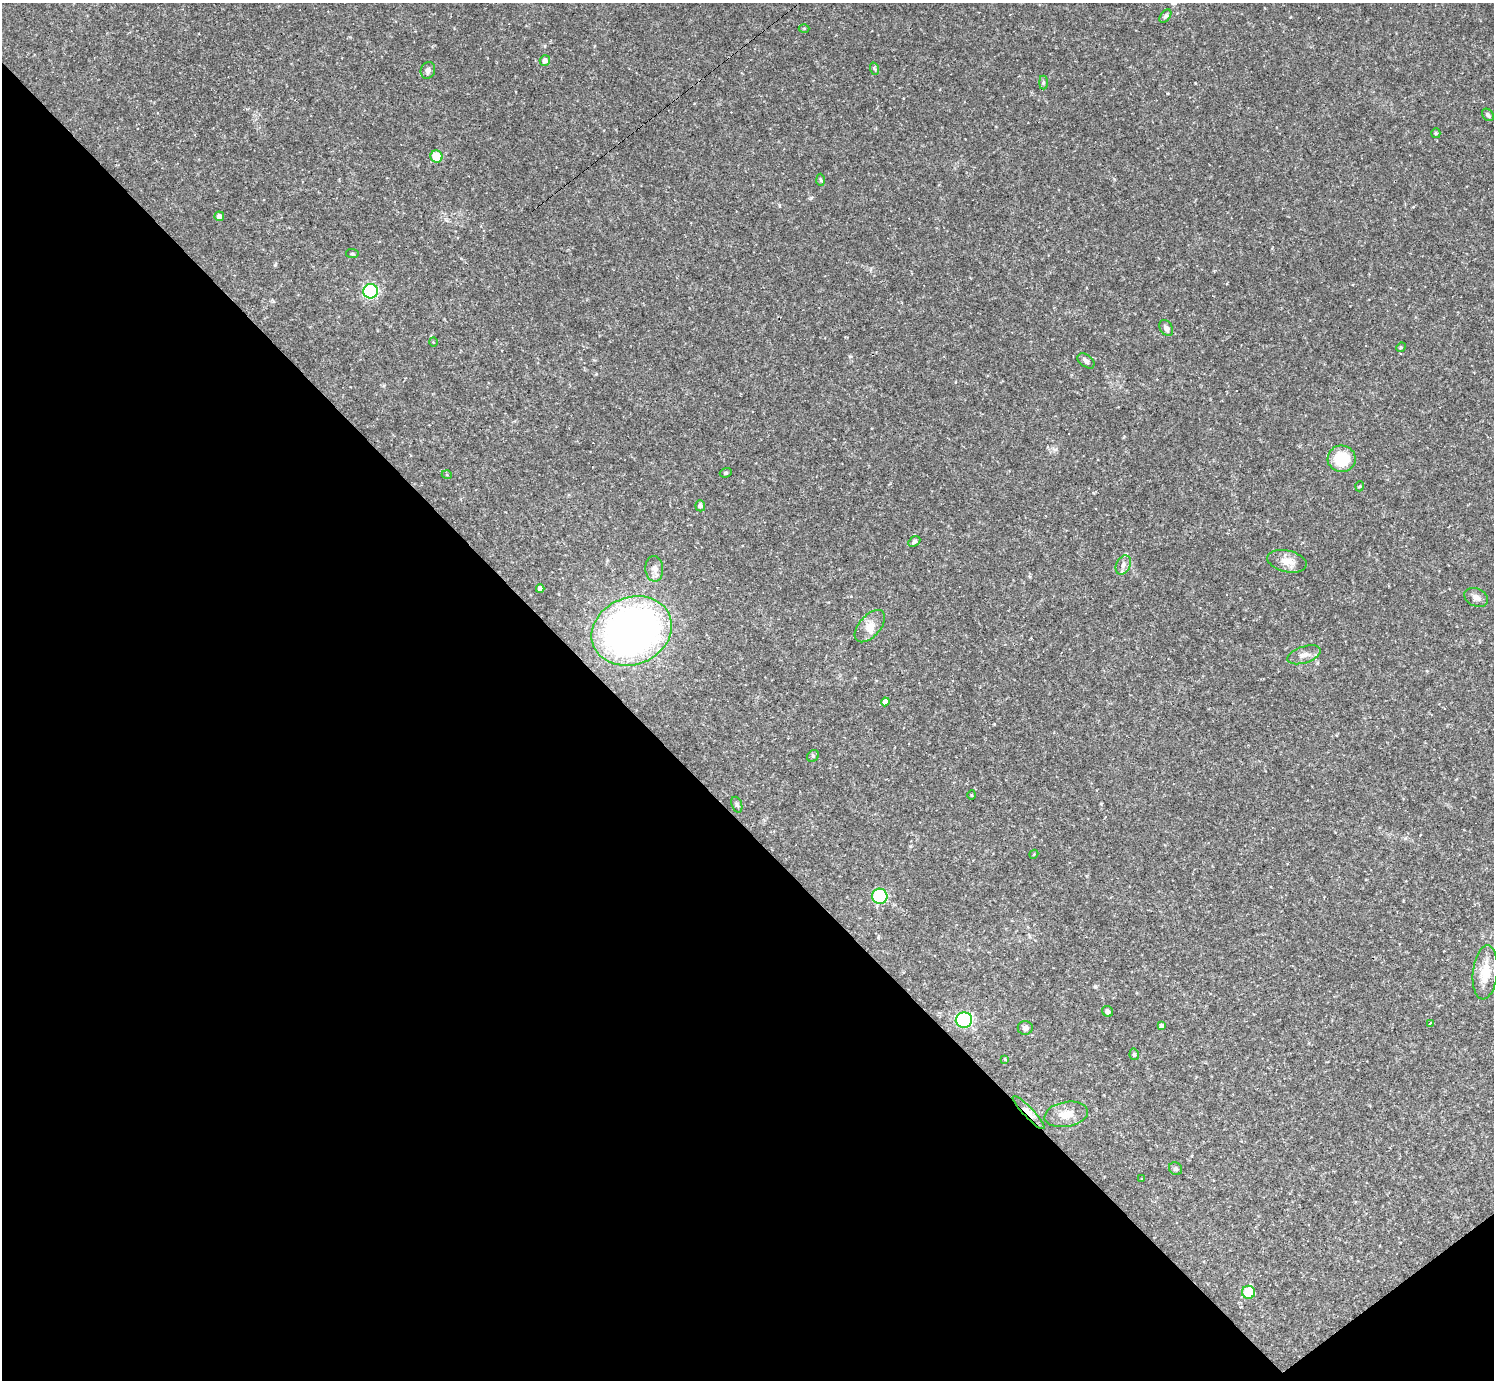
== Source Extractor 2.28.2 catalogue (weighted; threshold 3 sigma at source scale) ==
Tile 14 of 4 x 4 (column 2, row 4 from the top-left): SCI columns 1497-2988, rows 294-1671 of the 5974 x 5972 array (HDU 1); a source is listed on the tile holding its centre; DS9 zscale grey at full resolution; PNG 1496 x 1382 px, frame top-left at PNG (2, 3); each listed source drawn as its Kron ellipse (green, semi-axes under 4 px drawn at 4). Shown black and unused: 42% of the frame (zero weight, under 2 of 3 exposures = <1% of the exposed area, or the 3 px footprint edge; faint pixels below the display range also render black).
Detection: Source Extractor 2.28.2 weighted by HDU 2 'WHT'; one run over the whole footprint, this tile lists its part. Background 0.0633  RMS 0.0061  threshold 0.0274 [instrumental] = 3 sigma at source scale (4.5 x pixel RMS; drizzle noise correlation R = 1.50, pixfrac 1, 0.05/0.05 arcsec/px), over >= 5 px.
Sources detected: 62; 11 cosmic-ray / hot-pixel residue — neither listed nor drawn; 1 inside a brighter listed object's ellipse — not listed separately; the other 50 listed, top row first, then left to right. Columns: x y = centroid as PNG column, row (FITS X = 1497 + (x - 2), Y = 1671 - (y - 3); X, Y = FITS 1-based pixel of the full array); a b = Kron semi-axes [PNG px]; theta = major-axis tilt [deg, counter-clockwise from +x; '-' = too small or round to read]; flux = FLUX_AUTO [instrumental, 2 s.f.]
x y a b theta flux
1165 16 7 5 52 1.3
804 28 5 3 - 0.6
545 61 5 5 - 2.9
875 69 6 4 -70 0.83
428 70 8 7 - 2.1
1043 83 7 4 90 0.91
1488 115 7 5 -47 1.5
1436 133 5 4 - 0.69
436 157 6 6 - 13
821 180 6 4 -87 0.78
219 216 5 4 - 2.4
352 254 6 4 -6 0.82
370 291 7 7 - 97
1166 328 9 6 -57 2
433 342 5 3 - 0.43
1401 347 5 4 - 0.59
1086 361 9 6 -37 2.2
1342 459 14 13 - 21
726 473 6 4 19 0.93
447 475 5 3 - 0.56
1360 486 5 3 - 0.54
700 506 5 5 - 2
914 541 6 4 32 1.4
1287 561 20 10 -13 7.1
1123 565 10 7 63 2.7
654 569 13 9 -86 3.7
540 589 4 4 - 2.8
1476 597 12 8 -25 3.3
870 626 19 10 49 6.9
632 631 41 33 22 290
1304 655 17 8 18 4.4
885 702 4 4 - 3.7
813 756 6 5 - 1
971 795 5 3 - 0.52
737 805 8 5 -71 1.3
1034 854 4 3 - 0.51
880 896 8 7 - 44
1485 972 27 12 84 12
1108 1011 6 5 - 2
964 1020 8 7 - 51
1430 1023 4 3 - 170
1162 1026 4 4 - 2.2
1025 1028 7 7 - 2
1134 1054 6 4 -77 1
1005 1059 3 3 - 0.44
1029 1113 22 5 -46 5.3
1066 1114 22 12 10 8
1176 1169 7 6 - 1.4
1142 1179 3 2 - 0.63
1248 1292 6 6 - 19
Overlapping masked pixels (flux is a lower limit): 1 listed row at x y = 1029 1113
Unlisted compact peaks at least as high as the median listed source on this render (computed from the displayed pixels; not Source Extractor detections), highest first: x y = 811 198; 850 356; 275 265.